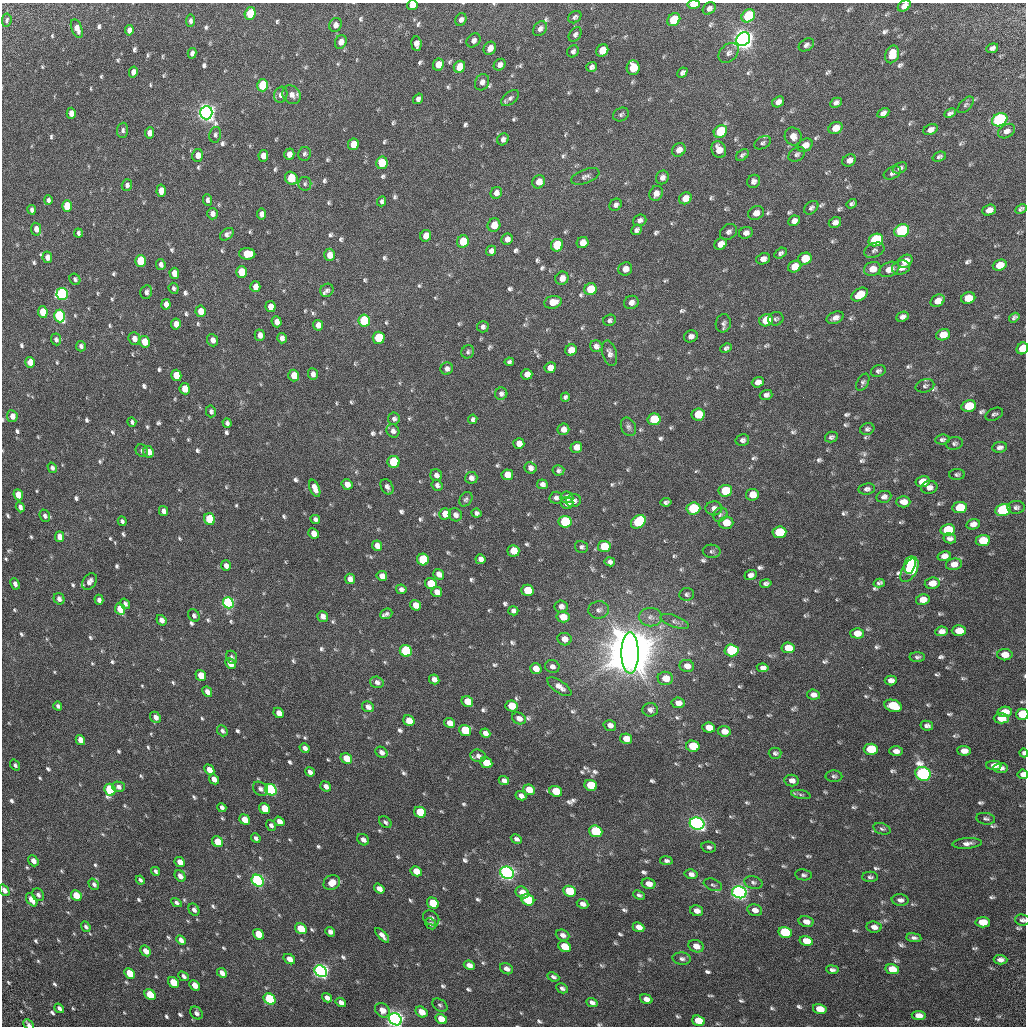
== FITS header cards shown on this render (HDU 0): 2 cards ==
NAXIS1  =                 1024 / Required FITS header
NAXIS2  =                 1024 / Required FITS header

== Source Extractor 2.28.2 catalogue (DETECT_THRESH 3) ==
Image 1024 x 1024 px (HDU 0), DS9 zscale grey, 1 PNG px = 1 image px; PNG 1028 x 1028 px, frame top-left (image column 1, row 1024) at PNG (2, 3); each listed source drawn as its Kron ellipse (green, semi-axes under 4 px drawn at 4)
Background 31.8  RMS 2.8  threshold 8.48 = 3 sigma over >= 5 px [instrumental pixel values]
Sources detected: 853; of the 853, the 500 brightest by FLUX_AUTO listed and drawn (353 fainter detections omitted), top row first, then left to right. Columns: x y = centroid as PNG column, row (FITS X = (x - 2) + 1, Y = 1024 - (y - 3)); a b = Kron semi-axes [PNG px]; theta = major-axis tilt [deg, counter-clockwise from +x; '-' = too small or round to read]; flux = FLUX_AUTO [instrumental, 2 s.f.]
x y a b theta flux
693 4 6 4 2 4.8e+03
412 5 5 4 - 2.1e+03
904 6 7 5 31 1.2e+03
709 8 7 5 42 7.2e+02
250 13 6 5 - 7.6e+03
748 16 7 6 - 1.7e+04
575 17 7 5 38 5.1e+02
7 20 7 4 83 4.5e+02
461 20 7 5 63 7.5e+02
674 20 7 6 - 8.6e+03
190 21 6 4 83 6.0e+02
335 25 7 6 - 1.0e+03
77 28 9 5 -68 1.6e+03
540 29 8 6 51 8.6e+02
129 30 5 4 - 9.3e+02
575 34 8 5 55 5.7e+02
743 39 7 6 - 3.0e+05
473 40 8 6 47 8.7e+02
341 42 7 5 63 1.4e+03
416 44 7 5 -84 1.2e+03
806 45 8 5 32 6.9e+02
490 48 7 5 53 1.7e+03
992 48 6 4 21 6.9e+02
602 50 6 5 - 3.7e+03
573 51 6 5 - 5.3e+02
192 53 5 4 - 7.2e+02
729 53 11 8 44 9.9e+02
892 54 9 6 69 3.4e+03
438 65 6 5 - 2.5e+03
500 65 6 5 - 9.6e+02
459 67 6 5 - 3.8e+03
591 67 5 4 - 6.2e+02
633 68 7 6 - 5.4e+03
133 72 5 4 - 9.8e+02
682 73 5 4 - 5.9e+02
482 82 8 7 - 9.3e+02
263 85 6 5 - 1.1e+04
281 95 8 6 72 8.3e+02
291 95 10 8 -52 1.2e+03
510 98 10 6 39 6.6e+02
418 99 5 4 - 6.3e+02
778 102 6 5 - 1.0e+03
836 103 6 4 27 6.9e+02
966 105 10 5 46 4.7e+02
71 113 5 4 - 1.4e+03
206 113 7 6 - 2.1e+05
883 113 6 4 28 8.3e+02
950 113 6 4 25 5.6e+02
621 114 8 6 30 4.9e+02
1000 120 8 6 27 5.6e+04
835 128 7 5 29 2.4e+03
123 130 7 5 85 5.5e+02
930 130 7 5 26 1.0e+03
720 131 7 6 - 1.2e+04
1007 131 9 6 32 1.0e+03
149 133 5 4 - 1.5e+03
215 135 8 6 78 5.1e+02
793 136 9 8 - 1.4e+03
503 139 6 5 - 6.7e+02
762 143 9 6 27 5.1e+02
353 144 6 5 - 2.8e+03
805 145 8 6 31 1.7e+03
719 149 8 7 - 2.0e+03
679 150 7 6 - 1.4e+03
289 154 6 5 - 1.4e+03
305 154 7 6 - 4.9e+02
797 154 9 6 33 5.8e+02
198 155 6 5 - 1.6e+03
742 155 7 4 37 4.8e+02
263 156 5 5 - 1.6e+03
939 157 7 4 19 5.1e+02
849 160 7 5 32 9.7e+02
382 163 6 6 - 4.0e+03
900 168 7 5 23 5.9e+02
892 173 9 6 25 6.6e+02
585 176 15 7 21 8.9e+02
662 177 7 6 - 8.9e+02
291 178 7 6 - 7.5e+03
753 181 7 6 - 7.8e+02
539 182 7 6 - 2.2e+03
305 184 7 6 - 4.6e+02
127 185 5 5 - 5.7e+02
161 191 6 4 85 1.7e+03
496 193 6 5 - 9.2e+02
656 193 8 6 60 1.2e+03
685 198 6 5 - 2.2e+03
48 200 5 4 - 6.3e+02
208 200 6 4 -84 6.1e+02
382 201 5 4 - 5.1e+02
852 204 5 4 - 4.6e+02
615 205 6 5 - 7.2e+02
67 206 6 5 - 4.9e+03
811 208 8 5 42 5.5e+02
1021 209 6 4 27 4.7e+02
32 210 5 4 - 6.2e+02
989 210 7 5 22 1.4e+03
756 213 8 6 26 1.6e+03
212 214 5 5 - 1.0e+03
261 214 5 4 - 1.0e+03
640 220 7 5 20 7.7e+02
794 221 6 5 - 1.1e+03
835 222 6 5 - 1.0e+03
494 225 7 6 - 2.6e+03
36 229 6 5 - 1.2e+03
636 230 6 4 43 6.5e+02
902 231 8 6 24 2.7e+04
728 232 9 7 37 8.2e+02
78 233 4 3 - 4.7e+02
746 233 7 5 22 9.8e+02
227 234 8 5 38 7.3e+02
426 236 6 5 - 1.9e+03
507 239 6 5 - 1.1e+03
876 240 7 6 - 2.9e+04
463 242 6 6 - 5.0e+03
583 243 6 5 - 1.9e+03
721 244 6 5 - 2.0e+03
557 245 6 6 - 8.8e+03
874 250 10 7 23 6.6e+02
491 251 5 5 - 7.1e+02
781 253 7 5 32 5.2e+02
247 254 8 5 -2 4.6e+03
330 255 6 5 - 1.9e+03
47 257 6 4 -79 1.1e+03
763 259 7 5 22 1.1e+03
805 259 7 6 - 4.8e+03
141 261 6 5 - 1.1e+04
905 261 8 6 33 2.6e+03
161 265 5 5 - 7.8e+02
1000 265 7 5 20 3.0e+03
795 267 7 5 25 2.9e+03
901 268 9 7 17 1.3e+03
625 269 7 6 - 1.7e+03
872 269 9 7 19 2.1e+03
889 269 10 7 22 1.8e+03
241 272 6 5 - 5.3e+03
174 273 5 5 - 2.0e+03
562 278 7 6 - 1.5e+03
75 279 6 5 - 4.7e+02
255 287 5 5 - 1.4e+03
174 288 5 5 - 4.6e+02
590 289 6 6 - 5.6e+03
327 290 7 6 - 5.6e+02
146 292 7 5 77 6.6e+02
62 294 6 5 - 4.2e+04
860 294 9 5 32 3.6e+03
968 298 7 5 19 3.1e+03
938 301 7 5 32 1.7e+03
553 302 9 6 12 2.7e+03
631 302 7 6 - 1.1e+03
166 304 5 4 - 1.4e+03
270 307 5 5 - 1.9e+03
201 311 5 5 - 2.5e+03
43 312 6 5 - 5.5e+03
60 316 6 5 - 3.5e+04
902 317 6 4 24 8.1e+02
835 318 9 5 22 1.1e+03
1014 318 6 4 35 5.0e+02
776 319 8 6 20 4.5e+02
364 320 6 5 - 1.7e+04
609 320 6 5 - 5.2e+02
766 320 7 6 - 5.0e+03
277 322 5 5 - 1.3e+03
723 323 9 7 78 7.0e+02
176 324 5 5 - 1.8e+03
318 325 5 5 - 1.2e+03
483 327 6 5 - 5.8e+02
260 335 6 5 - 1.2e+03
943 335 7 5 20 2.8e+03
691 336 7 6 - 9.2e+02
282 338 5 4 - 9.3e+02
379 338 6 6 - 1.0e+04
56 339 6 5 - 4.8e+02
134 339 6 5 - 1.2e+03
212 340 6 5 - 1.2e+03
145 342 6 5 - 3.2e+03
81 346 5 5 - 5.3e+02
596 346 6 6 - 8.0e+02
726 348 6 4 27 5.3e+02
1022 348 6 5 - 5.0e+03
571 350 6 5 - 2.5e+03
468 352 7 6 - 4.6e+02
610 353 13 7 -75 9.3e+02
30 362 5 4 - 2.6e+03
509 362 5 4 - 4.8e+02
550 368 5 5 - 1.8e+03
447 369 6 6 - 7.4e+02
878 371 7 5 22 4.9e+02
313 374 6 5 - 8.4e+02
527 374 5 5 - 1.4e+03
176 375 6 5 - 3.7e+03
294 376 6 5 - 2.8e+03
758 382 6 5 - 1.2e+03
863 382 9 5 61 5.0e+02
925 386 9 6 15 5.6e+02
185 389 5 5 - 3.5e+03
501 394 6 6 - 6.4e+02
766 395 6 5 - 6.3e+02
565 397 4 4 - 4.9e+02
969 406 7 5 14 5.4e+03
211 411 6 5 - 5.5e+02
698 414 6 6 - 6.2e+03
994 414 9 6 23 4.9e+02
12 416 6 5 - 1.3e+03
394 419 6 6 - 5.9e+02
473 419 5 4 - 4.8e+02
654 419 6 6 - 8.4e+03
132 422 5 4 - 4.8e+02
227 423 5 4 - 6.2e+02
628 427 10 7 -64 6.7e+02
563 429 6 5 - 1.2e+03
867 429 7 6 - 5.0e+02
393 431 7 6 - 7.5e+02
831 437 6 5 - 4.9e+02
942 439 7 5 7 4.6e+02
742 440 7 5 13 6.8e+02
954 443 8 6 12 5.0e+02
519 444 5 5 - 1.6e+03
576 447 6 5 - 1.6e+03
1000 447 7 5 8 7.4e+02
142 451 6 6 - 5.0e+02
148 452 6 5 - 1.6e+03
393 462 6 6 - 1.2e+04
52 468 5 4 - 5.3e+02
530 468 6 5 - 8.6e+02
558 470 6 5 - 5.0e+02
957 474 8 5 1 4.6e+02
436 475 6 5 - 8.3e+02
507 475 6 5 - 2.0e+03
471 478 6 6 - 8.5e+02
923 482 7 5 12 2.7e+03
347 484 5 5 - 1.5e+03
542 484 5 5 - 7.7e+02
437 485 6 5 - 7.0e+02
387 487 8 6 -62 7.0e+02
929 487 8 6 12 9.3e+02
315 488 9 5 -67 1.5e+03
867 489 8 5 7 6.7e+02
725 491 7 6 - 8.5e+03
18 495 5 4 - 3.2e+03
752 495 6 6 - 2.2e+03
567 497 6 6 - 1.2e+03
884 497 7 6 - 7.7e+02
556 498 6 6 - 6.3e+02
466 499 8 6 53 4.5e+02
573 501 7 6 - 7.4e+02
666 502 5 4 - 5.0e+02
903 502 7 5 0 1.4e+03
567 503 6 6 - 1.4e+03
20 507 5 4 - 7.1e+02
1016 507 8 6 4 6.4e+02
714 508 8 7 - 1.1e+03
960 508 7 5 8 6.9e+03
693 509 7 6 - 1.8e+04
1003 510 8 6 11 3.1e+04
163 511 5 4 - 9.1e+02
476 513 5 4 - 5.7e+02
445 514 5 5 - 2.6e+03
455 515 7 6 - 9.1e+02
720 515 8 6 48 5.2e+02
45 516 6 5 - 6.2e+02
210 519 6 5 - 1.1e+04
315 519 5 4 - 6.3e+02
122 521 5 4 - 5.3e+02
565 522 6 6 - 1.7e+04
638 522 8 6 37 1.7e+04
726 523 7 6 - 2.9e+03
973 524 7 5 13 1.0e+03
948 530 7 5 9 8.4e+03
779 532 7 5 5 1.3e+04
314 533 5 5 - 1.5e+03
59 537 5 4 - 1.5e+03
950 538 6 5 - 7.3e+02
983 540 7 5 7 4.5e+03
377 546 5 5 - 1.3e+03
604 546 6 5 - 6.4e+03
581 547 7 6 - 4.9e+02
513 551 6 6 - 2.8e+03
712 551 9 6 -4 5.6e+02
944 556 7 5 14 1.1e+03
480 559 5 5 - 9.5e+02
423 560 6 5 - 1.3e+04
610 562 5 4 - 7.0e+02
954 564 8 5 11 1.4e+03
910 565 9 5 76 1.1e+04
226 566 5 5 - 8.1e+02
909 570 13 7 60 1.8e+04
439 574 6 5 - 1.2e+03
750 575 6 5 - 8.3e+02
382 576 5 5 - 1.3e+03
350 579 5 5 - 1.1e+03
89 582 9 6 53 9.7e+02
766 583 6 4 11 5.3e+02
879 583 5 4 - 4.8e+02
932 583 7 5 9 2.0e+03
15 584 6 4 -65 7.4e+02
431 584 6 5 - 6.2e+03
401 589 5 4 - 6.8e+02
527 590 6 5 - 5.4e+03
437 592 5 5 - 1.3e+03
687 594 7 6 - 4.9e+02
59 599 6 5 - 7.8e+02
99 600 5 4 - 8.3e+02
923 600 7 5 10 2.1e+03
228 603 6 5 - 3.8e+04
125 604 6 4 -56 5.1e+02
415 605 5 5 - 1.9e+03
561 606 6 6 - 8.7e+02
120 609 6 5 - 3.5e+03
599 610 10 8 6 9.0e+02
513 611 5 4 - 6.5e+02
386 614 6 5 - 6.3e+02
194 616 7 5 -59 6.1e+02
323 616 6 5 - 9.7e+02
563 617 6 5 - 3.4e+03
650 617 11 9 -1 1.2e+03
161 620 5 4 - 1.0e+03
675 621 15 6 -20 8.3e+02
941 631 6 5 - 1.0e+03
959 631 7 5 2 2.8e+03
857 633 6 5 - 2.2e+03
564 639 7 6 - 1.5e+03
788 648 6 5 - 3.3e+03
731 650 7 6 - 1.7e+04
406 651 6 5 - 2.4e+04
630 653 20 8 -90 4.1e+06
1005 655 7 5 0 1.8e+03
232 657 7 5 -66 4.6e+02
917 657 8 5 0 4.8e+02
230 664 6 4 -44 1.6e+03
552 666 7 6 - 8.4e+02
687 666 7 6 - 1.6e+03
536 668 6 5 - 1.8e+03
763 668 6 4 -9 7.8e+02
201 676 6 5 - 3.2e+03
665 678 8 6 -4 2.8e+03
434 679 5 4 - 1.0e+03
891 680 6 5 - 9.8e+02
377 682 7 5 -16 6.7e+02
559 687 14 6 -35 1.4e+03
207 692 5 4 - 1.0e+03
813 695 6 5 - 1.0e+03
467 701 6 5 - 3.5e+03
678 703 6 5 - 1.3e+03
58 706 4 4 - 5.1e+02
511 706 6 5 - 3.5e+03
893 706 9 6 -18 7.1e+03
368 707 6 5 - 9.4e+02
650 710 7 7 - 8.0e+02
1005 712 7 5 6 2.7e+03
279 713 5 4 - 1.7e+03
1022 714 6 5 - 9.1e+03
155 717 6 5 - 1.1e+03
519 718 7 5 -24 1.1e+03
1001 718 7 5 0 3.0e+03
409 721 6 5 - 2.5e+03
449 723 5 5 - 1.6e+03
610 725 6 5 - 9.7e+02
927 726 6 5 - 6.6e+02
709 728 6 5 - 2.3e+03
465 730 6 5 - 9.3e+03
222 731 6 4 -50 5.1e+02
724 731 6 5 - 1.6e+03
485 733 5 4 - 9.8e+02
626 739 6 5 - 2.1e+03
80 740 5 4 - 1.8e+03
693 746 7 5 -13 6.5e+03
305 748 5 4 - 7.9e+02
871 749 7 5 -3 8.7e+03
896 751 7 4 1 1.1e+03
964 751 7 5 -3 1.4e+03
381 752 6 5 - 7.4e+02
775 753 6 5 - 4.8e+02
1024 753 4 3 - 6.5e+02
478 756 8 6 -14 8.1e+02
346 758 6 5 - 3.4e+03
486 763 6 5 - 3.2e+03
15 765 6 4 -55 4.9e+02
994 765 7 4 -1 1.2e+03
1001 768 7 5 1 8.1e+02
209 770 5 4 - 1.6e+03
310 772 5 4 - 8.0e+02
923 774 8 7 - 6.5e+04
1023 774 5 4 - 1.1e+03
834 776 8 6 -1 5.1e+02
214 779 5 4 - 1.3e+03
504 780 5 4 - 8.0e+02
792 780 7 5 -9 1.1e+03
591 785 6 5 - 7.7e+03
326 786 6 4 -38 9.8e+02
118 787 6 5 - 6.4e+02
260 789 8 6 -39 7.5e+02
110 790 6 5 - 2.1e+04
271 790 6 5 - 4.2e+04
529 790 6 5 - 3.0e+03
556 791 6 5 - 5.5e+03
801 795 10 4 -11 4.9e+02
521 796 5 4 - 9.0e+02
222 808 5 4 - 6.5e+02
265 809 6 5 - 5.5e+03
420 812 6 5 - 8.6e+03
986 819 9 5 -8 5.3e+02
244 820 6 5 - 3.1e+03
279 821 5 4 - 1.1e+03
385 822 7 5 -41 4.6e+02
697 824 7 6 - 1.5e+05
271 825 5 4 - 5.9e+02
882 829 9 5 -17 4.6e+02
596 831 7 5 -20 1.7e+04
256 838 5 4 - 5.5e+02
516 839 6 4 -30 5.5e+02
363 840 6 5 - 7.9e+02
218 842 6 5 - 4.2e+03
967 843 14 5 4 1.1e+03
709 847 7 5 -10 5.7e+02
33 861 6 4 -52 1.2e+03
666 861 6 4 -11 5.7e+02
180 862 5 4 - 1.8e+03
156 871 4 3 - 4.6e+02
416 871 6 4 -30 2.4e+03
507 873 7 6 - 1.6e+05
691 874 6 5 - 8.8e+02
803 875 8 5 -10 5.0e+02
180 876 6 5 - 1.0e+03
870 877 8 5 0 4.6e+02
140 880 5 3 - 4.6e+02
258 881 6 5 - 5.7e+04
332 882 8 7 - 2.4e+03
753 882 9 6 -15 6.1e+02
94 884 6 4 -51 5.6e+02
649 884 7 5 -13 1.7e+03
713 885 9 5 -22 5.2e+02
379 889 5 4 - 1.2e+03
4 890 6 4 -53 1.3e+03
569 891 6 5 - 1.0e+04
739 892 7 6 - 1.6e+05
522 893 7 5 -33 2.3e+03
38 895 7 5 -57 7.4e+02
76 895 6 4 -47 4.6e+03
639 895 6 4 -23 4.9e+02
32 900 7 4 -55 2.4e+03
528 900 7 5 -26 1.2e+04
900 900 8 5 -7 7.5e+02
176 903 5 4 - 4.7e+02
433 903 6 5 - 7.7e+03
582 904 6 4 -24 9.3e+02
194 910 6 5 - 7.3e+02
755 910 7 5 -14 1.3e+03
697 911 6 5 - 1.1e+03
431 918 9 6 -34 7.2e+02
1022 920 7 5 -5 6.2e+02
806 922 7 5 -13 1.3e+03
983 922 7 5 -4 3.5e+03
431 924 6 5 - 5.8e+02
86 927 5 4 - 4.5e+02
639 927 6 4 -23 1.4e+03
874 927 7 5 -9 1.1e+03
301 929 6 5 - 5.6e+03
330 932 5 4 - 7.6e+02
785 932 7 5 -13 2.0e+04
258 934 6 4 -41 4.6e+03
382 935 9 4 -48 1.1e+03
563 935 7 5 -21 8.5e+02
914 938 7 4 -7 6.0e+02
181 940 5 4 - 9.4e+02
806 941 7 5 -12 2.9e+03
696 946 8 6 -22 1.8e+03
565 947 7 5 -31 5.0e+03
146 951 6 4 -42 1.5e+03
289 959 6 4 -35 1.6e+03
682 959 9 6 -5 7.0e+02
1000 960 7 4 -3 8.5e+02
469 965 6 4 -27 1.2e+03
506 969 7 5 -27 8.3e+02
892 969 7 5 -11 3.7e+03
832 970 6 4 -7 5.7e+02
321 971 6 5 - 1.2e+05
130 973 6 4 -46 4.0e+03
222 973 5 4 - 1.2e+03
184 976 6 4 -39 5.6e+02
553 977 6 4 -24 4.9e+02
173 982 6 4 -47 5.2e+03
195 985 6 4 -46 2.5e+03
562 988 6 4 -28 5.2e+02
150 995 6 4 -44 6.7e+03
327 998 5 4 - 9.5e+02
270 999 6 5 - 2.1e+04
646 999 6 4 -19 1.2e+03
341 1002 5 4 - 1.0e+03
592 1002 6 4 -22 7.2e+02
440 1005 8 5 -36 4.8e+02
59 1008 5 4 - 6.4e+02
820 1009 7 5 -14 3.5e+03
382 1010 8 6 -43 1.8e+03
421 1012 6 5 - 2.7e+03
196 1013 7 5 -46 7.1e+02
919 1015 7 4 -8 1.5e+03
395 1019 7 5 -33 1.6e+05
441 1019 6 4 -30 3.9e+03
698 1021 6 5 - 4.9e+03
29 1025 6 4 -44 7.1e+02
At the frame edge (FLAGS 8, measured only in part): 11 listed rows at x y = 693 4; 412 5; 904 6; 1022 348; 1022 714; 1024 753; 1023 774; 4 890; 1022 920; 395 1019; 29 1025
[353 fainter detections neither listed nor drawn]

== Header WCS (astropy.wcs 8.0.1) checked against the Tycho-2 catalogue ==
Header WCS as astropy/WCSLIB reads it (CRVAL/CRPIX/CD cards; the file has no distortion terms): RA---TAN/DEC--TAN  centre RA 17:04:40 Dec +12:47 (256.17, +12.79 deg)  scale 3.57 arcsec/px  FOV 60.9' x 60.9'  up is -35 deg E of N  parity flipped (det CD > 0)
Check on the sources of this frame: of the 60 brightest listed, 49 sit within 5.4 arcsec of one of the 107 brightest Tycho-2 stars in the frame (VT <= 12.78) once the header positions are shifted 1.47 arcsec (1.33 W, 0.62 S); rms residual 1.99 arcsec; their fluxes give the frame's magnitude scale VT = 21.66 - 2.5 log10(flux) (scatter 0.12 mag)
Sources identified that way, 54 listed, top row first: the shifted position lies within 5.4 arcsec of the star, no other Tycho-2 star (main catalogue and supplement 1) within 10.8 arcsec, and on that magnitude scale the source's flux lands within +1.5 / -3 mag of the star's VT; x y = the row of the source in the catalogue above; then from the Tycho-2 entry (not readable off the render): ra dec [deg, ICRS J2000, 3 dp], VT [Tycho-2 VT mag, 2 dp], TYC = Tycho-2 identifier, HIP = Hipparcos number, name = IAU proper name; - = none
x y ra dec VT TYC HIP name
693 4 256.022 +13.306 11.86 988-665-1 - -
250 13 255.657 +13.048 11.70 984-1492-1 - -
748 16 256.075 +13.327 11.03 988-1435-1 - -
674 20 256.015 +13.282 12.12 988-539-1 - -
743 39 256.084 +13.305 8.82 988-1312-1 - -
633 68 256.009 +13.220 12.04 988-1786-1 - -
263 85 255.709 +12.996 11.63 984-1555-1 - -
206 113 255.678 +12.942 8.40 984-851-1 83399 -
1000 120 256.346 +13.384 9.77 988-444-1 - -
720 131 256.119 +13.217 11.48 988-1519-1 - -
902 231 256.328 +13.238 10.54 988-1880-1 - -
876 240 256.312 +13.216 10.57 988-1445-1 - -
557 245 256.048 +13.032 11.77 984-186-1 - -
141 261 255.709 +12.784 12.11 984-152-1 - -
62 294 255.663 +12.713 10.50 984-217-1 - -
60 316 255.673 +12.694 10.39 984-1057-1 - -
364 320 255.930 +12.862 11.30 984-1963-1 - -
379 338 255.952 +12.856 11.81 984-1155-1 - -
1022 348 256.498 +13.211 12.26 988-1248-1 - -
969 406 256.485 +13.133 12.40 988-1644-1 - -
393 462 256.036 +12.763 11.44 984-680-1 - -
725 491 256.331 +12.927 11.94 984-1956-1 - -
960 508 256.536 +13.045 11.99 984-750-1 - -
693 509 256.314 +12.894 11.03 984-123-1 - -
1003 510 256.574 +13.067 10.37 984-29-1 - -
210 519 255.916 +12.613 11.31 984-548-1 - -
565 522 256.214 +12.811 11.08 984-976-1 - -
779 532 256.400 +12.924 11.59 984-276-1 - -
604 546 256.261 +12.813 12.20 984-608-1 - -
910 565 256.528 +12.971 11.85 984-1247-1 - -
909 570 256.530 +12.966 11.63 984-140-1 - -
527 590 256.223 +12.734 12.03 984-2023-1 - -
731 650 256.428 +12.800 10.61 984-81-1 - -
406 651 256.156 +12.617 10.57 984-293-1 - -
630 653 256.345 +12.741 4.89 984-2436-1 83613 -
893 706 256.594 +12.846 11.79 984-15-1 - -
465 730 256.251 +12.585 11.91 984-502-1 - -
871 749 256.601 +12.798 12.25 985-1701-1 - -
923 774 256.660 +12.807 9.63 985-579-1 - -
110 790 255.989 +12.337 10.91 984-1004-1 - -
271 790 256.123 +12.427 10.31 984-389-1 - -
420 812 256.261 +12.493 11.66 984-580-1 - -
697 824 256.499 +12.639 8.54 984-2205-1 83663 -
596 831 256.419 +12.576 10.78 984-452-1 - -
507 873 256.368 +12.492 8.44 984-801-1 83627 -
258 881 256.165 +12.346 9.76 984-1670-1 - -
569 891 256.431 +12.512 11.54 984-2145-1 - -
739 892 256.575 +12.607 8.60 984-25-1 83691 -
528 900 256.401 +12.482 11.44 984-280-1 - -
433 903 256.324 +12.426 11.80 984-2157-1 - -
785 932 256.635 +12.600 11.03 985-1537-1 - -
321 971 256.270 +12.308 9.11 984-2229-1 - -
270 999 256.243 +12.256 10.81 984-617-1 - -
395 1019 256.360 +12.310 8.71 984-1659-1 83624 -